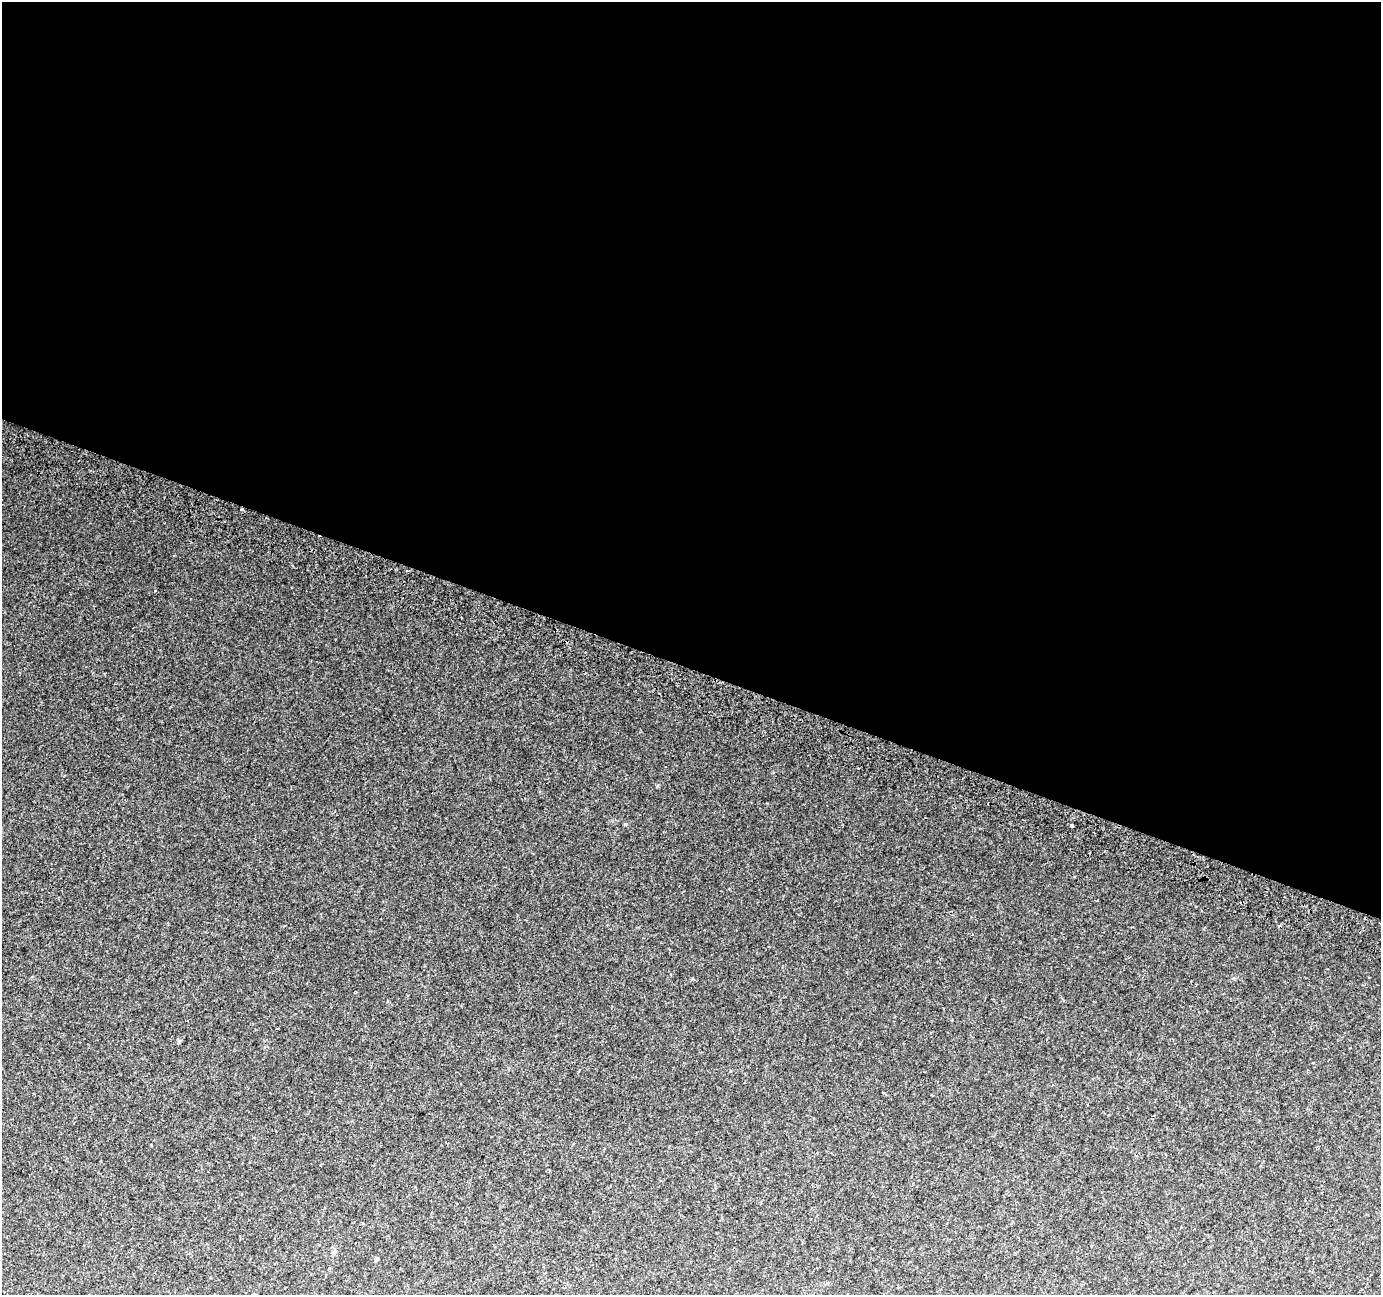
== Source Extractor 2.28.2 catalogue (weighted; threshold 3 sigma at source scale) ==
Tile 3 of 4 x 4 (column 3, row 1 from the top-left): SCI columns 2783-4161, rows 4197-5489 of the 5557 x 5739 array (HDU 1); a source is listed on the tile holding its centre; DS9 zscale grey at full resolution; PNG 1383 x 1297 px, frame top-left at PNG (2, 2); no overlay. Shown black and unused: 52% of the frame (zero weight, under 2 of 3 exposures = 2% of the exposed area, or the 3 px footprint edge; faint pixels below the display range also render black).
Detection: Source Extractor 2.28.2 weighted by HDU 2 'WHT'; one run over the whole footprint, this tile lists its part. Background 0.0147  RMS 0.004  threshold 0.0178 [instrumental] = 3 sigma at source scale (4.5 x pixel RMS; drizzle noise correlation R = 1.50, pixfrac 1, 0.0396/0.0396 arcsec/px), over >= 5 px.
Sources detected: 9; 3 cosmic-ray / hot-pixel residue — not listed; the other 6 listed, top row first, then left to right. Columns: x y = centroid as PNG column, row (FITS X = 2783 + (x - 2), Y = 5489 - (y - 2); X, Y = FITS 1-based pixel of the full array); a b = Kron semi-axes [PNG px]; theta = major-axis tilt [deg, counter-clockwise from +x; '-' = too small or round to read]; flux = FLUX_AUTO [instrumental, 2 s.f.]
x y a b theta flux
242 509 3 3 - 3.4
1072 826 3 3 - 1
179 1041 4 4 - 0.63
884 1093 3 3 - 0.39
363 1223 3 2 - 0.5
376 1259 4 4 - 0.86
Overlapping masked pixels (flux is a lower limit): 1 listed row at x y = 242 509